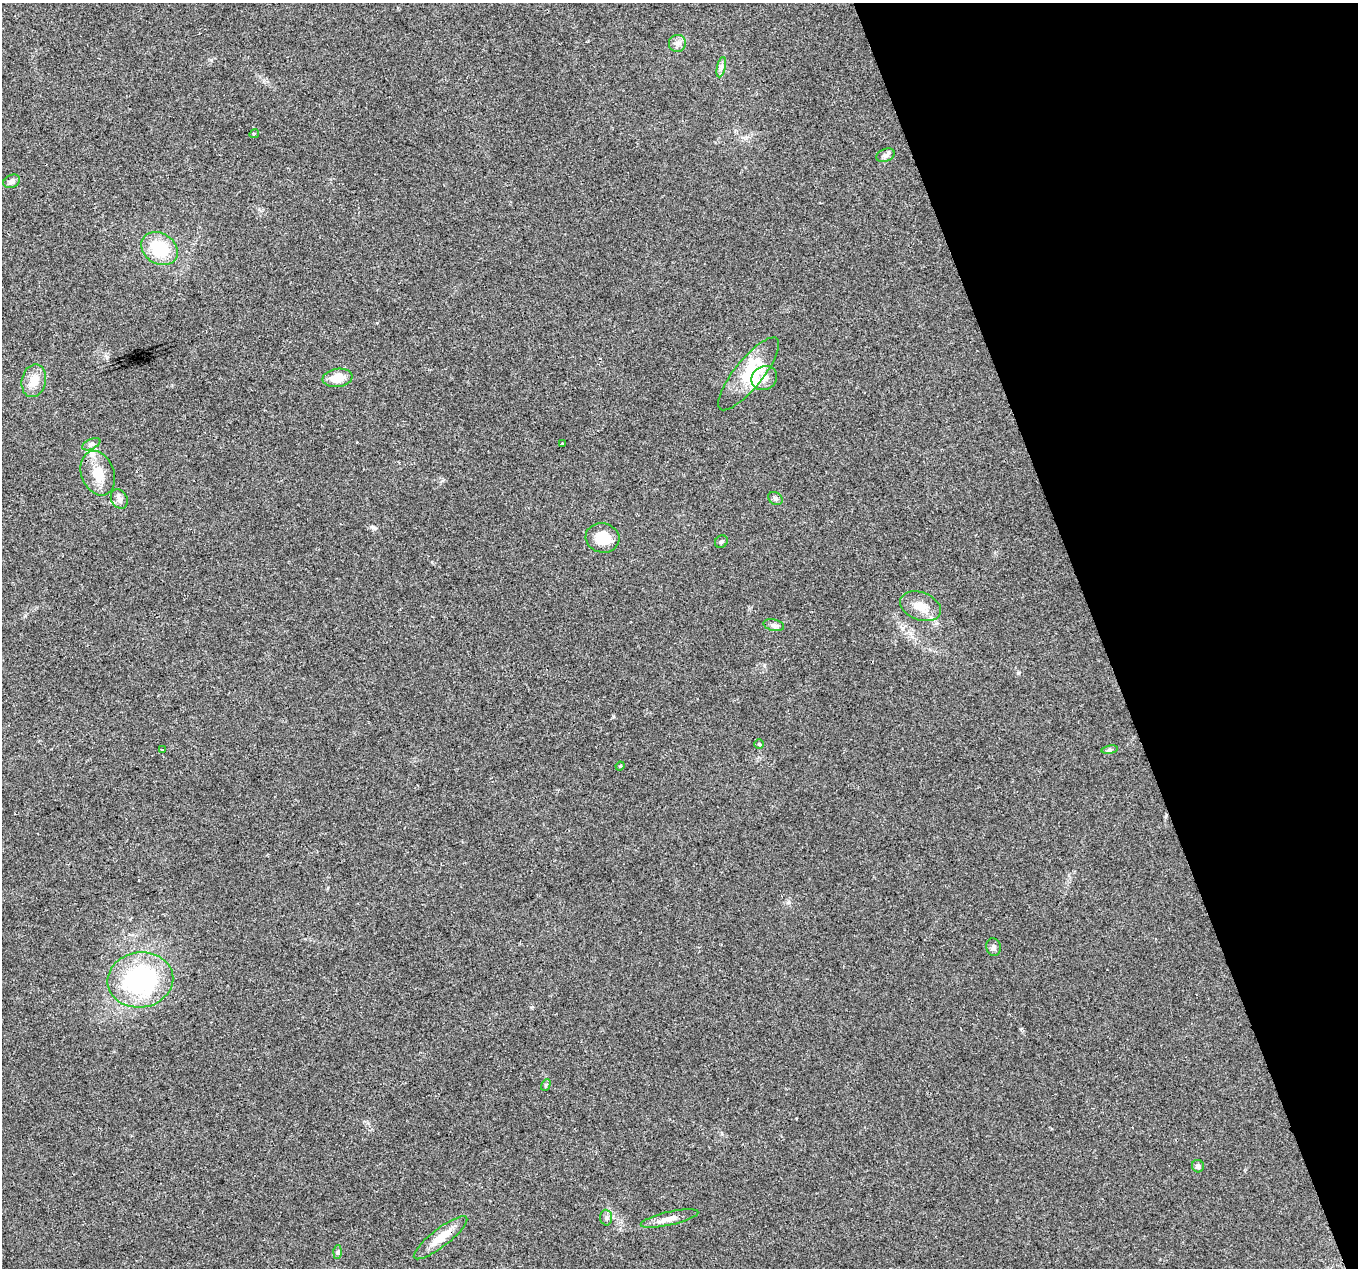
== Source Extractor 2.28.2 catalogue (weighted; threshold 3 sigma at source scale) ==
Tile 12 of 4 x 4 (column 4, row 3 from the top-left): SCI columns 4068-5423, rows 1334-2599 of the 5425 x 5251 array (HDU 1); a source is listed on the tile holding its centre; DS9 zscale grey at full resolution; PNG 1360 x 1270 px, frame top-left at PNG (2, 3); each listed source drawn as its Kron ellipse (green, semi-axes under 4 px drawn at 4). Shown black and unused: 19% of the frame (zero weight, under 2 of 3 exposures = <1% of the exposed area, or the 3 px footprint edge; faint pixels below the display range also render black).
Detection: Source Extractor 2.28.2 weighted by HDU 2 'WHT'; one run over the whole footprint, this tile lists its part. Background 0.0515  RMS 0.0069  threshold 0.0311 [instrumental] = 3 sigma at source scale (4.5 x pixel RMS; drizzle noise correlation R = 1.50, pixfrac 1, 0.0396/0.0396 arcsec/px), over >= 5 px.
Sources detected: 34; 2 inside a brighter object's white glare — neither listed nor drawn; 1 inside a brighter listed object's ellipse — not listed separately; the other 31 listed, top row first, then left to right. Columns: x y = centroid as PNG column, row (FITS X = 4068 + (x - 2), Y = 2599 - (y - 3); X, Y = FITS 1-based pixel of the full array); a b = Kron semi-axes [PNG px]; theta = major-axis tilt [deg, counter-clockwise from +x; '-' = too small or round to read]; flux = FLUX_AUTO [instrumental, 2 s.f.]
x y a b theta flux
677 43 8 8 - 3.3
721 67 10 4 77 2.1
254 134 5 3 - 0.99
885 155 10 6 21 2.3
12 181 9 6 25 2.7
160 249 19 15 -33 31
749 374 45 14 51 23
337 378 15 9 9 10
764 378 13 11 31 5.7
34 381 17 12 76 9.1
563 443 2 2 - 0.58
91 444 10 5 25 1.9
98 473 23 16 -69 14
775 498 8 6 -38 1.5
119 499 10 8 -60 2.9
602 538 17 14 -13 18
721 542 7 6 - 1.4
920 606 21 14 -21 10
774 625 10 5 -11 2.2
759 744 4 4 - 0.78
162 750 3 2 - 0.61
1110 750 8 4 9 1.3
620 766 5 3 - 0.67
994 947 9 7 -75 2
140 980 33 27 8 110
546 1085 6 4 62 1.1
1198 1166 6 6 - 2.1
606 1218 8 6 -87 1.9
669 1218 29 6 13 6.4
440 1238 33 9 38 13
338 1252 6 4 88 1.2
Unlisted compact peaks at least as high as the median listed source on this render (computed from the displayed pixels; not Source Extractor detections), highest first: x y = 1018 673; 373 527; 613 716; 531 1007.